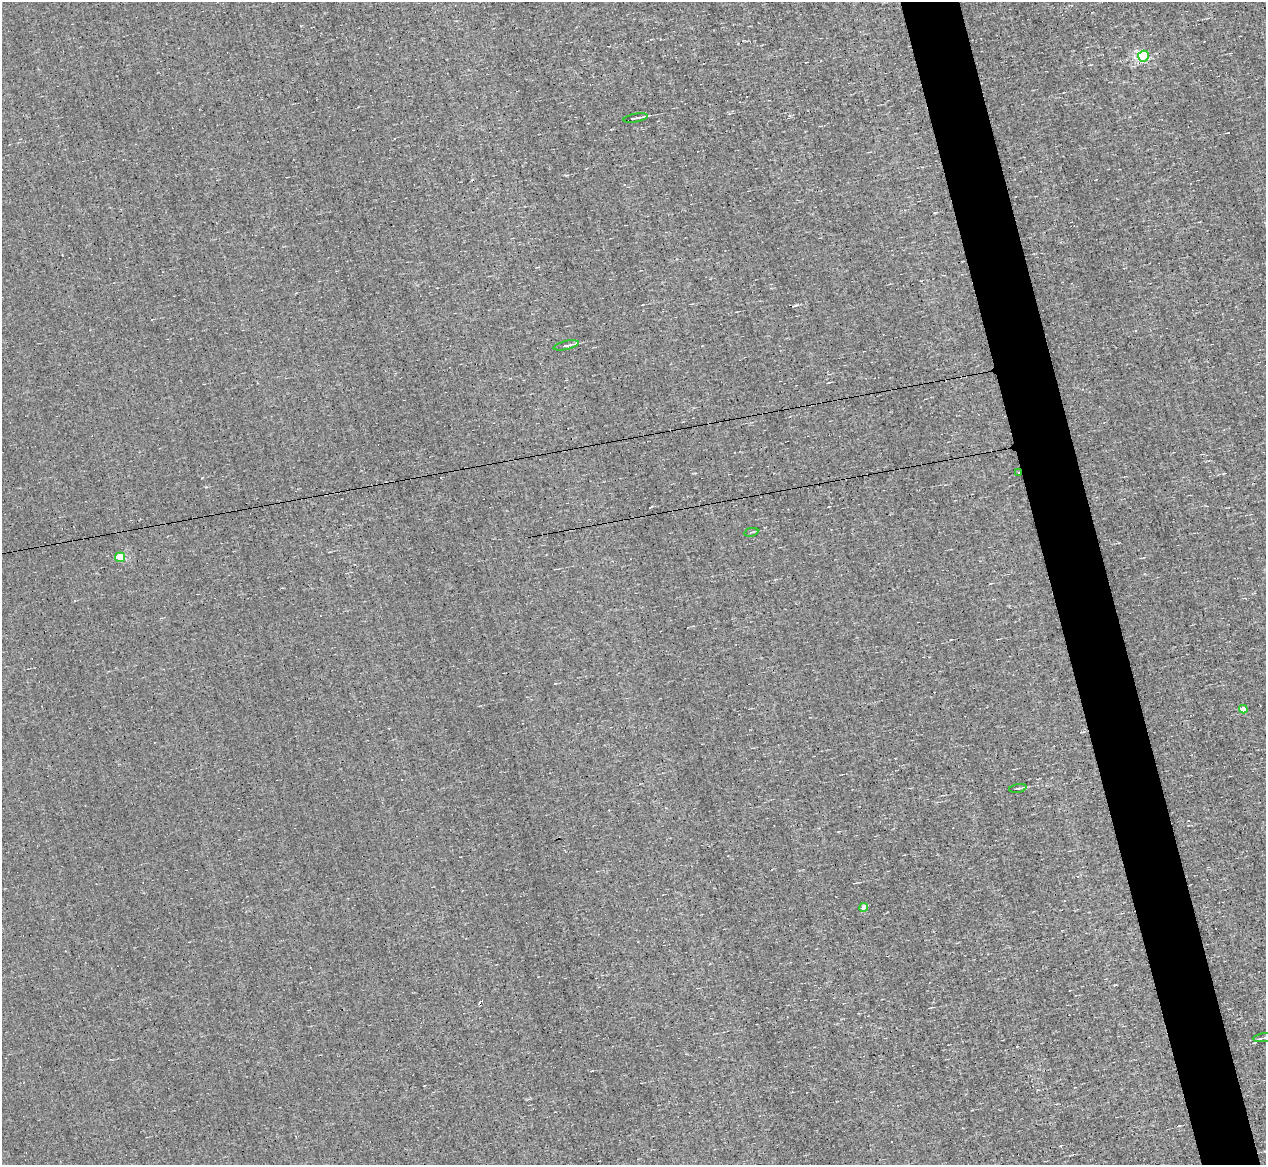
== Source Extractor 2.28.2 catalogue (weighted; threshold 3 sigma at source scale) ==
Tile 6 of 4 x 4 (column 2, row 2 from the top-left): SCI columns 1265-2528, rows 2568-3730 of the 5057 x 5015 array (HDU 1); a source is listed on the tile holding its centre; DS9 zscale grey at full resolution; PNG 1268 x 1167 px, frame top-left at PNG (2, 2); each listed source drawn as its Kron ellipse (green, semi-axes under 4 px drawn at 4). Shown black and unused: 5% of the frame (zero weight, under 3 of 4 exposures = <1% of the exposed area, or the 3 px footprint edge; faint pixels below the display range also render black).
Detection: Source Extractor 2.28.2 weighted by HDU 2 'WHT'; one run over the whole footprint, this tile lists its part. Background -0.00238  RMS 0.051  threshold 0.228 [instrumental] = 3 sigma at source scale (4.5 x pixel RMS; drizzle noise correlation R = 1.50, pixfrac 1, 0.05/0.05 arcsec/px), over >= 5 px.
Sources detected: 15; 5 cosmic-ray / hot-pixel residue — neither listed nor drawn; the other 10 listed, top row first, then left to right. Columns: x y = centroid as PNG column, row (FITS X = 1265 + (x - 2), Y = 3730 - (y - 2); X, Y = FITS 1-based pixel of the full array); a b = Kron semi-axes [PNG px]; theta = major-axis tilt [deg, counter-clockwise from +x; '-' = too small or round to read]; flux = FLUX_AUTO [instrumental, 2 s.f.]
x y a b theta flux
1143 56 5 5 - 670
636 118 12 2 11 18
566 345 13 3 13 14
1018 472 3 2 - 5.7
751 532 7 3 11 5.9
120 557 5 5 - 210
1243 709 4 4 - 35
1018 788 9 3 9 10
864 907 4 4 - 51
1264 1038 10 2 7 7.9
Overlapping masked pixels (flux is a lower limit): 1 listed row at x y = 1018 472
Isophote crosses this tile's border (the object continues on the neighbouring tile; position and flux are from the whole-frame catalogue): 1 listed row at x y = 1264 1038